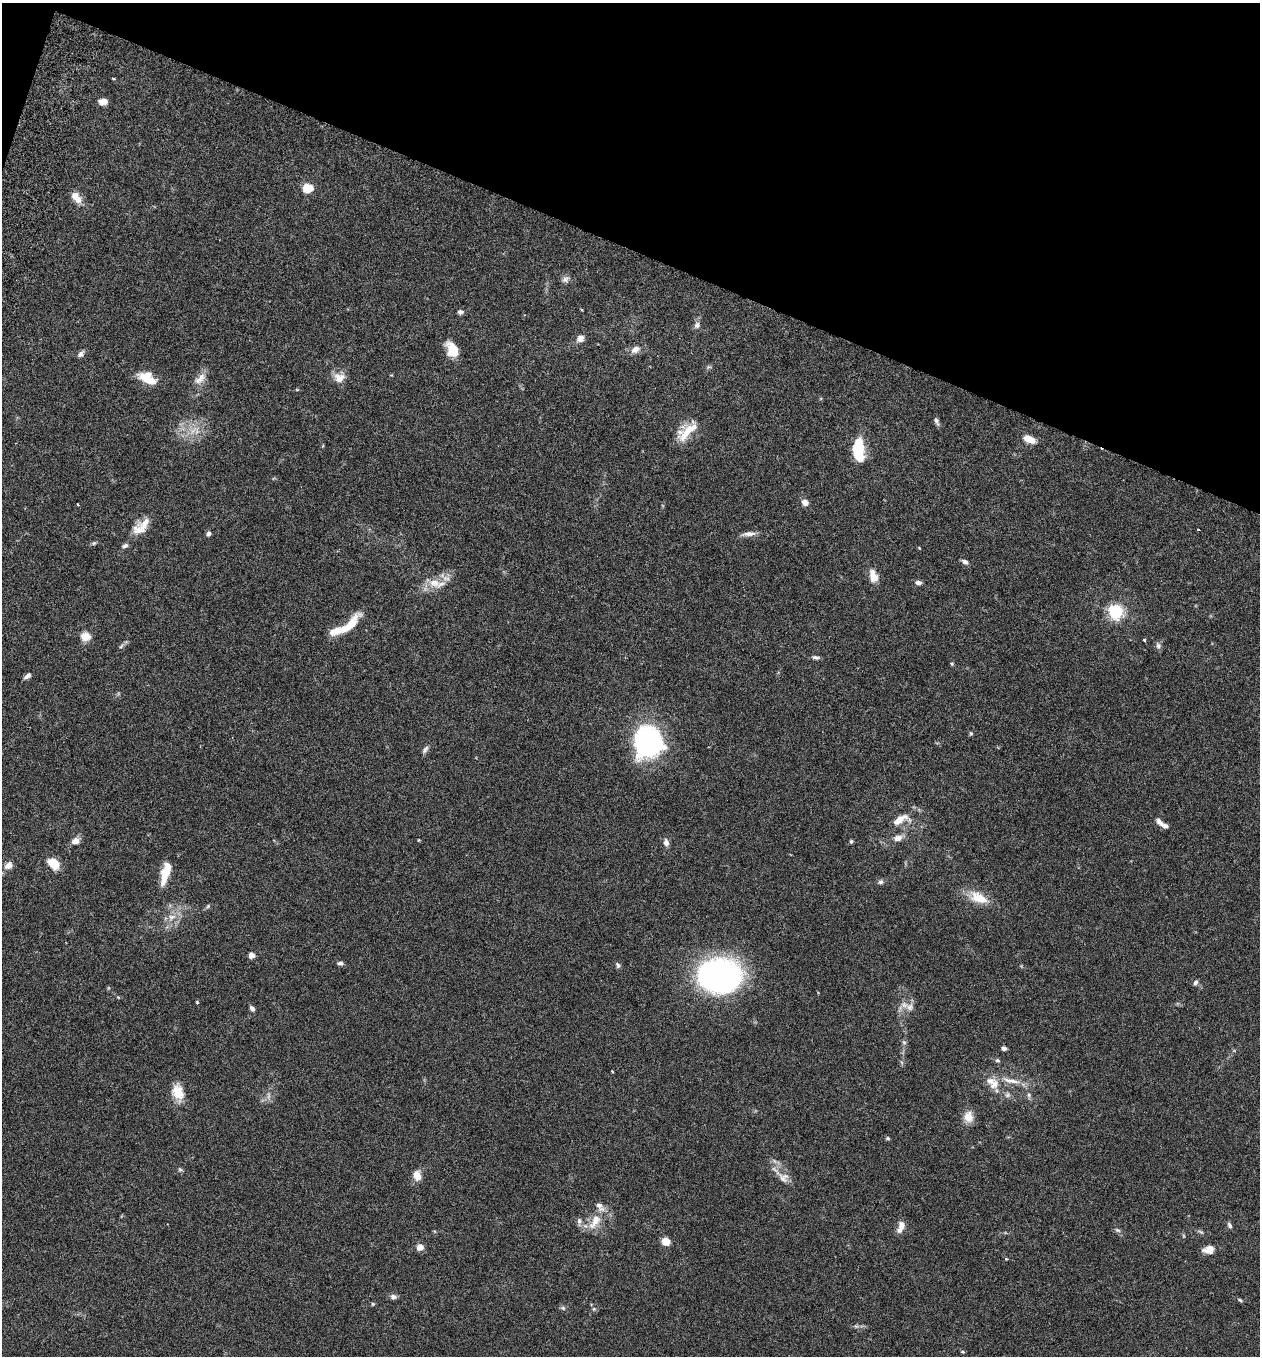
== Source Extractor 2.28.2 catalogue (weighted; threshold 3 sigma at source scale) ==
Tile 2 of 4 x 4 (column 2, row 1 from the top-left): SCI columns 1450-2707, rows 4087-5440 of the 5543 x 5465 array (HDU 1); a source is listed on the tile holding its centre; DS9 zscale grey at full resolution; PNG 1262 x 1358 px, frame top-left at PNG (2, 3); no overlay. Shown black and unused: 19% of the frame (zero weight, under 3 of 6 exposures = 3% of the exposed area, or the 3 px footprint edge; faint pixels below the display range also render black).
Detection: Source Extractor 2.28.2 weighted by HDU 2 'WHT'; one run over the whole footprint, this tile lists its part. Background 0.0173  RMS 0.0019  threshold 0.00795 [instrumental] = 3 sigma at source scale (4.09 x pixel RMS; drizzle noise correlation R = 1.36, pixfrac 0.8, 0.05/0.05 arcsec/px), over >= 5 px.
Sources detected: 110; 3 too faint to see at this stretch — not listed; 11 inside a brighter listed object's ellipse — not listed separately; the other 96 listed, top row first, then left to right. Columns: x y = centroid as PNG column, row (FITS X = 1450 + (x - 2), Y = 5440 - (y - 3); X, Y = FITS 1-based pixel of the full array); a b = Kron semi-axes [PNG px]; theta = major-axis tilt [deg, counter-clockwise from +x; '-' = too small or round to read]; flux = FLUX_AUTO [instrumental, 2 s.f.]
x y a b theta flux
114 79 3 3 - 0.3
103 101 9 6 6 1.3
308 188 6 5 - 11
76 197 16 8 -49 2.1
565 279 10 9 - 0.74
582 310 3 2 - 0.17
460 312 7 5 4 0.53
697 325 9 8 - 0.72
580 338 10 9 - 1
452 349 18 12 -61 3.3
635 349 12 8 29 1.3
81 354 9 6 48 0.61
708 367 7 5 10 0.32
339 378 15 13 -4 1.9
147 379 25 9 -19 3.3
200 379 21 11 43 1.8
297 390 6 3 -18 0.16
936 421 11 5 -64 0.54
194 430 20 7 43 2
686 431 30 13 45 4.1
1029 439 13 7 -23 2
858 449 22 10 -87 8.2
805 502 8 7 - 0.95
145 523 21 12 33 2.2
208 534 6 5 - 0.46
749 534 19 6 7 1.1
94 543 7 4 44 0.3
125 546 8 5 21 0.52
919 548 4 3 - 0.14
965 562 8 5 -31 0.66
873 577 12 7 -76 2.7
435 583 19 13 -17 2.8
918 583 7 5 -9 0.67
1115 612 6 6 - 46
347 627 36 9 44 4.6
85 636 9 8 - 2.3
1144 639 4 3 - 0.2
121 646 7 4 46 0.33
1158 646 10 7 -74 0.54
816 657 10 5 -9 0.49
952 664 5 5 - 0.22
27 676 9 4 40 0.67
971 733 5 5 - 0.24
647 742 32 30 66 30
425 750 12 5 54 0.57
901 819 28 12 21 2.9
1165 826 10 6 -25 0.77
898 838 11 8 14 1.2
419 840 5 3 - 0.14
75 841 10 8 13 1
851 841 5 4 - 0.27
666 842 9 6 -81 0.84
54 864 12 8 -47 3.9
8 865 12 9 34 1.3
166 869 21 11 68 2.9
881 882 8 6 15 0.51
979 898 23 12 -24 4.1
208 906 7 4 46 0.28
172 917 12 8 22 1.5
251 955 5 4 - 1.7
340 963 8 5 -2 0.47
618 965 8 5 -62 0.42
719 976 42 30 -2 55
1195 983 8 5 62 0.43
118 997 5 4 - 0.17
197 1002 3 3 - 0.22
904 1005 13 8 -17 1.2
252 1008 7 5 -54 0.51
1004 1048 5 4 - 0.55
997 1060 6 5 - 0.34
612 1071 3 2 - 0.16
1011 1081 30 7 -11 2.5
994 1084 17 10 52 2
178 1094 21 16 71 2.9
1007 1095 8 7 - 0.59
1029 1095 10 5 -76 0.53
968 1117 15 12 87 1.9
888 1138 6 4 0 0.26
180 1169 7 5 -41 0.31
417 1175 12 9 -72 1.7
783 1177 17 13 -38 1.9
579 1221 11 6 89 0.6
595 1221 26 12 56 3.2
901 1225 12 9 -75 1.1
1229 1225 8 5 -66 0.51
1118 1230 8 5 -26 0.43
666 1241 8 7 - 1.8
420 1247 6 6 - 1.6
1208 1250 13 8 6 1.7
393 1297 7 6 - 0.64
1240 1300 7 4 -28 0.27
373 1304 5 4 - 0.23
563 1308 7 5 -44 0.36
594 1309 5 5 - 0.26
856 1326 7 4 -18 0.35
962 1352 5 3 - 0.2